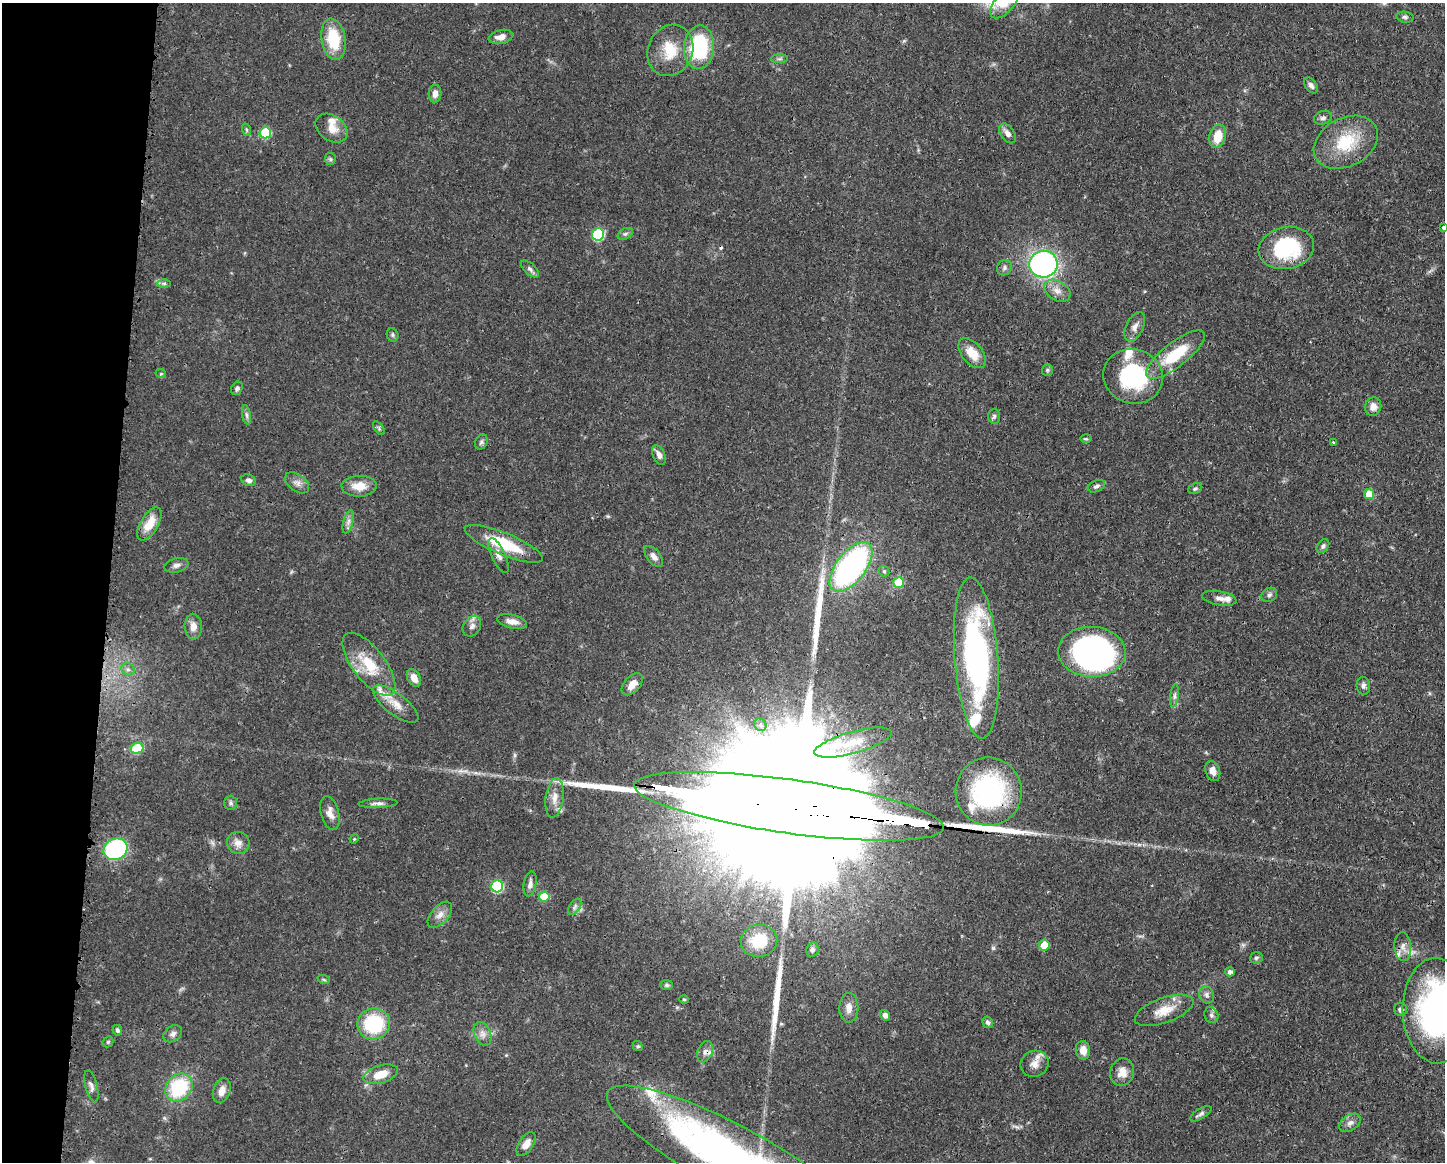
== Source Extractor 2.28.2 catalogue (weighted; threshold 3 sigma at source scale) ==
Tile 7 of 3 x 4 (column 1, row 3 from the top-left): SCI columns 119-1561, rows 1162-2321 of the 4679 x 4643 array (HDU 1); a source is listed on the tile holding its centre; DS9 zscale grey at full resolution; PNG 1447 x 1164 px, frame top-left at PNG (2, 3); each listed source drawn as its Kron ellipse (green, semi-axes under 4 px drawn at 4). Shown black and unused: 8% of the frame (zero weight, under 3 of 4 exposures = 1% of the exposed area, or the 3 px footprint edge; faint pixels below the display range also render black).
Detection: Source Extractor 2.28.2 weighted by HDU 2 'WHT'; one run over the whole footprint, this tile lists its part. Background 0.0565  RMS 0.0033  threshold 0.0147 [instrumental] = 3 sigma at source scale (4.5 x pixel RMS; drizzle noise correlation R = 1.50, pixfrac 1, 0.05/0.05 arcsec/px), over >= 5 px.
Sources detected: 143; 2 inside a brighter object's white glare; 1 cosmic-ray / hot-pixel residue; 4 long thin detections or spike segments (spike, bleed or trail) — neither listed nor drawn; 11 inside a brighter listed object's ellipse — not listed separately; the other 125 listed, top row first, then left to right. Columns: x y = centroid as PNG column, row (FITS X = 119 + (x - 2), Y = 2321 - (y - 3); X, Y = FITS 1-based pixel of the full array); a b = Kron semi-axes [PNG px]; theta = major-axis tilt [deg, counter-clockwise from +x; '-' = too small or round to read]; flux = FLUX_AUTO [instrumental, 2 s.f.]
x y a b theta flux
1004 4 18 9 47 4.8
1405 17 9 5 -8 0.8
501 37 12 7 13 2.6
333 39 21 12 -80 13
699 47 22 15 86 25
670 50 26 22 66 10
779 59 8 4 0 0.75
1311 85 9 5 -54 1.1
435 94 9 6 88 2.1
1323 118 9 6 19 1
332 128 17 12 -36 4
247 130 6 4 -71 0.54
265 133 5 5 - 17
1008 133 11 7 -55 1.9
1218 136 12 8 76 6.3
1346 142 34 24 28 15
330 159 6 5 - 0.59
1443 227 3 3 - 1.3
598 234 6 6 - 27
625 234 8 5 29 0.83
1286 248 28 21 11 25
1043 264 14 13 - 73
1004 268 8 7 - 1
530 269 11 5 -41 1
164 283 6 4 0 0.64
1057 291 14 9 -31 2.7
1135 327 15 8 64 2.2
392 335 7 5 -66 0.6
972 353 18 10 -50 5.5
1176 354 36 12 38 15
1047 370 6 5 - 0.55
161 374 5 3 - 0.34
1133 376 30 27 -16 32
237 388 7 5 60 0.91
1373 407 9 8 - 2.7
246 415 10 4 -79 0.88
994 416 7 6 - 0.76
379 428 8 4 -54 0.55
1086 439 6 4 -1 0.45
481 442 8 6 64 0.84
1334 442 4 3 - 0.46
659 455 10 6 -67 1.7
248 480 7 5 -22 1.2
297 483 14 8 -36 1.9
359 486 17 10 2 4.5
1096 486 9 5 22 0.89
1195 489 7 5 25 0.64
1369 494 5 5 - 6.3
348 522 12 5 75 1.3
149 524 18 9 59 6.5
504 544 42 11 -22 15
1323 546 8 5 54 0.78
498 555 19 7 -64 1.9
654 556 12 7 -51 1.7
176 565 12 7 14 1.4
851 567 29 14 52 85
884 571 6 5 - 0.49
899 582 5 5 - 9.6
1269 595 8 6 33 0.91
1219 598 17 7 -10 1.7
512 621 15 7 -12 2.5
472 626 11 8 57 1.6
193 627 13 8 -88 2.7
1092 652 34 25 -3 110
976 658 81 21 -86 82
369 664 38 16 -52 13
128 669 7 6 - 0.98
414 678 9 6 -63 3
632 684 13 8 47 3.3
1363 686 9 7 -86 1.1
1174 696 12 4 83 1
395 704 27 10 -37 4.9
760 725 7 5 -47 0.92
853 742 40 11 16 9
137 748 6 5 - 12
1213 771 10 7 -69 2.5
989 791 34 33 - 48
555 798 20 9 83 3.7
231 803 7 6 - 0.81
378 803 19 4 3 1.4
789 806 156 27 -8 59000
330 813 17 9 -76 2.6
354 839 5 4 - 0.36
238 843 11 11 - 2.5
116 849 12 10 24 43
530 884 12 6 80 1.7
497 886 6 6 - 29
544 897 5 5 - 8.8
575 907 9 5 57 0.89
440 915 15 8 49 2.5
759 941 18 16 9 11
1044 945 5 5 - 5.6
1403 947 14 8 -86 2.2
812 949 7 6 - 0.99
1256 958 6 5 - 0.67
1230 972 5 4 - 1.2
324 980 6 4 -19 0.48
667 985 6 5 - 0.63
1207 995 9 7 -67 1.2
684 999 4 4 - 0.35
849 1008 15 9 90 2.7
1400 1009 6 6 - 1.4
1164 1010 31 12 20 6.7
1437 1011 53 34 -88 93
885 1015 5 5 - 1.2
1211 1015 8 6 -63 0.96
988 1022 6 5 - 0.71
374 1024 16 15 - 21
117 1030 5 4 - 0.72
173 1034 10 7 36 1.4
483 1034 12 8 -66 2.1
108 1042 6 5 - 0.5
638 1046 5 4 - 0.45
1083 1050 9 7 -79 3.2
705 1052 11 7 66 1.7
1035 1064 14 13 - 3.1
1122 1072 14 11 74 4
381 1074 17 9 17 5.7
91 1086 16 6 -76 1.4
179 1087 15 12 48 24
222 1091 13 8 71 2.7
1201 1114 12 5 31 0.98
1350 1123 12 7 36 1.7
526 1144 13 7 56 3.1
731 1157 140 33 -28 160
Overlapping masked pixels (flux is a lower limit): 5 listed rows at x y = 989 791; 789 806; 1437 1011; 705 1052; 731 1157
Isophote crosses this tile's border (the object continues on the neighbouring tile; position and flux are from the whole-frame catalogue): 4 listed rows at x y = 1004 4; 1443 227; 1437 1011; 731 1157